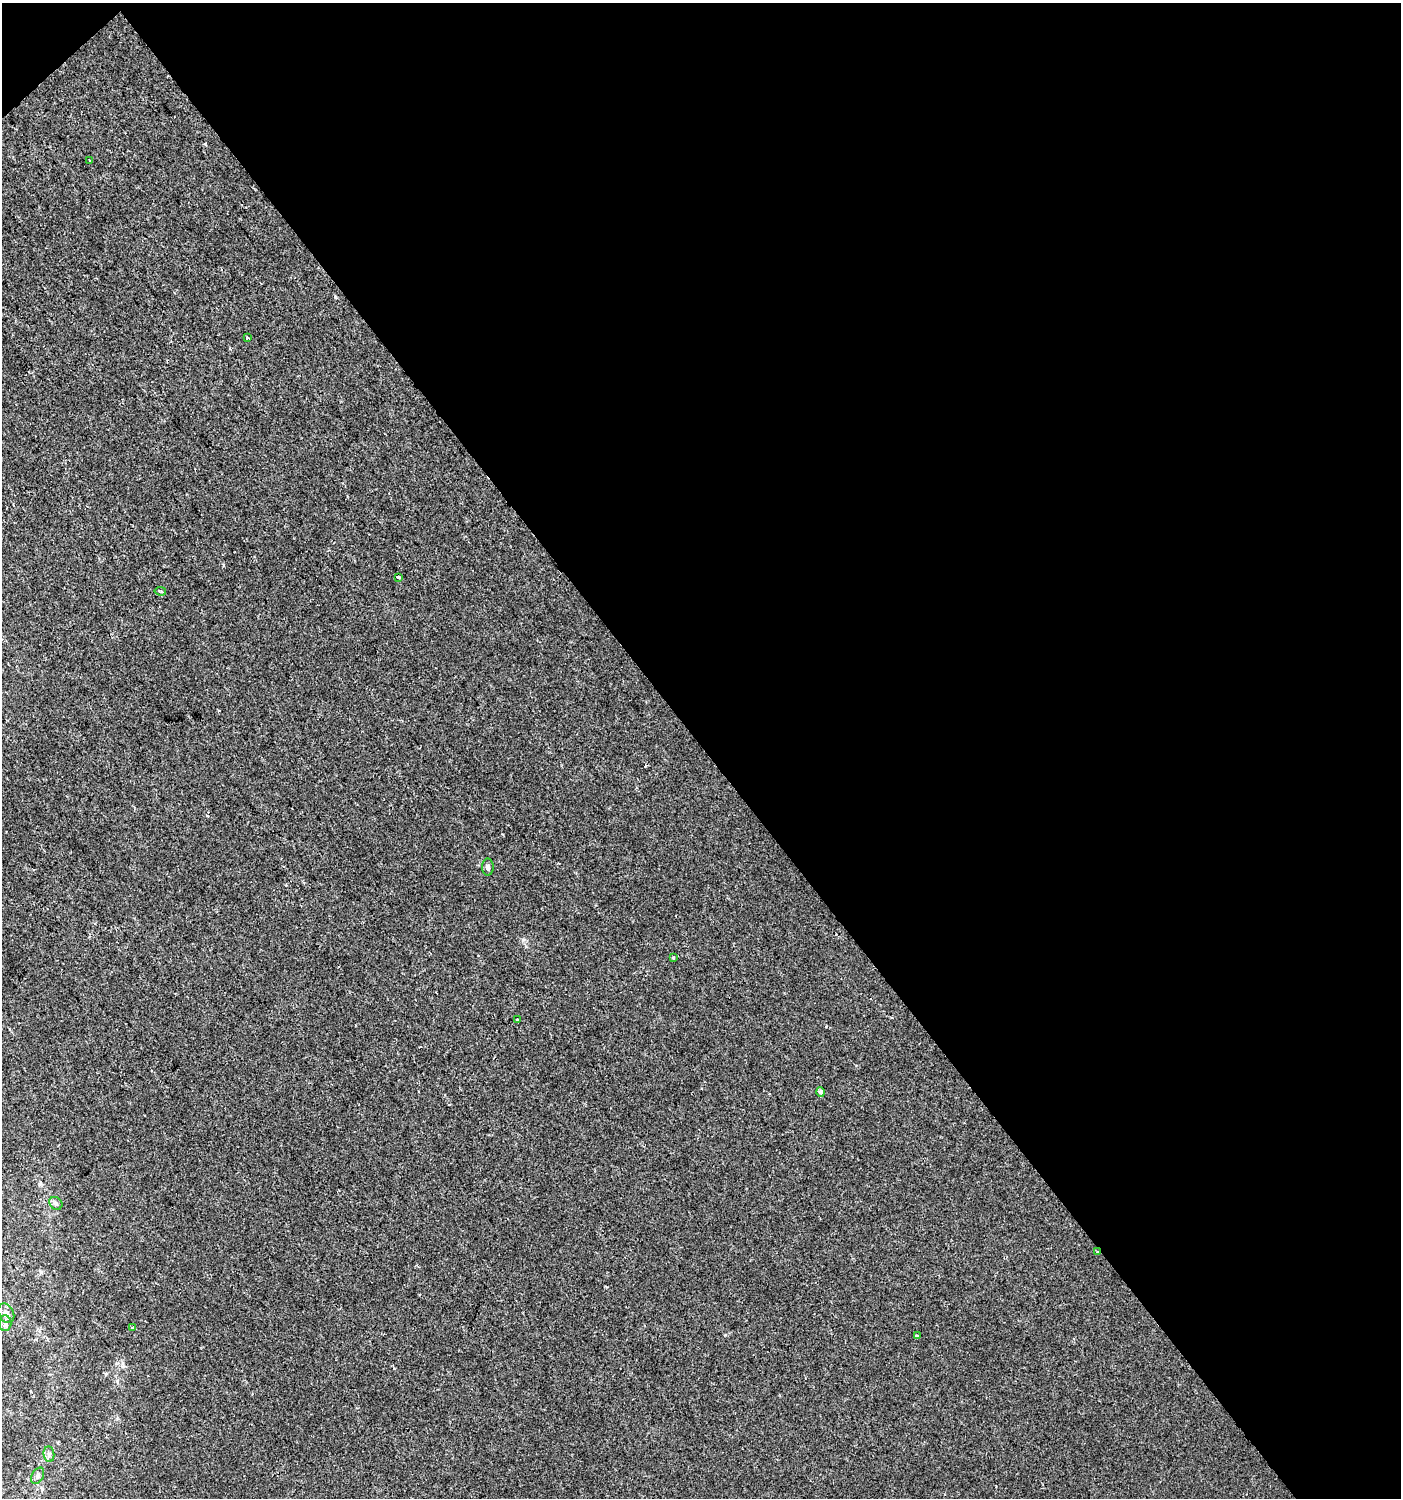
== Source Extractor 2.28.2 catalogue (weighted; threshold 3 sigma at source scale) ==
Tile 2 of 2 x 2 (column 2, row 1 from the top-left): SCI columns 1497-2895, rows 1497-2992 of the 2973 x 2992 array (HDU 1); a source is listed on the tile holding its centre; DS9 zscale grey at full resolution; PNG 1403 x 1500 px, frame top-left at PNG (2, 3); each listed source drawn as its Kron ellipse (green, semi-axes under 4 px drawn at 4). Shown black and unused: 50% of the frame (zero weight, under 2 of 3 exposures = <1% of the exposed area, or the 3 px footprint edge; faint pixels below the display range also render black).
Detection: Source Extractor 2.28.2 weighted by HDU 2 'WHT'; one run over the whole footprint, this tile lists its part. Background -6.51e-05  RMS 0.0041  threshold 0.0183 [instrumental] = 3 sigma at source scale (4.5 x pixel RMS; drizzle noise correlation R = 1.50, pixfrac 1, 0.0396/0.0396 arcsec/px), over >= 5 px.
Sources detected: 16; all 16 listed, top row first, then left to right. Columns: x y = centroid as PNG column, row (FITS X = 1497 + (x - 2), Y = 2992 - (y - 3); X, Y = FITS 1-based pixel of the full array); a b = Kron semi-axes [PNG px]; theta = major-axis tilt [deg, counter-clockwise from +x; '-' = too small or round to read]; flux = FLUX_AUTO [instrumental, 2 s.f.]
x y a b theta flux
90 161 3 2 - 0.28
248 338 3 3 - 0.79
398 577 3 3 - 1.1
160 591 6 3 -8 0.66
488 867 8 6 90 1
673 958 3 3 - 1.1
518 1019 3 3 - 0.62
821 1092 5 4 - 1.3
56 1203 7 6 - 0.98
1097 1252 3 3 - 0.44
6 1313 10 7 -64 1.8
5 1323 8 6 87 1.1
133 1328 3 3 - 1.5
917 1335 3 3 - 0.62
49 1454 8 5 -84 1.1
38 1476 9 6 61 1.1
Overlapping masked pixels (flux is a lower limit): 1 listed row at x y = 1097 1252
Unlisted compact peaks at least as high as the median listed source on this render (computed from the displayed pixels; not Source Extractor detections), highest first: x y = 725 1335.